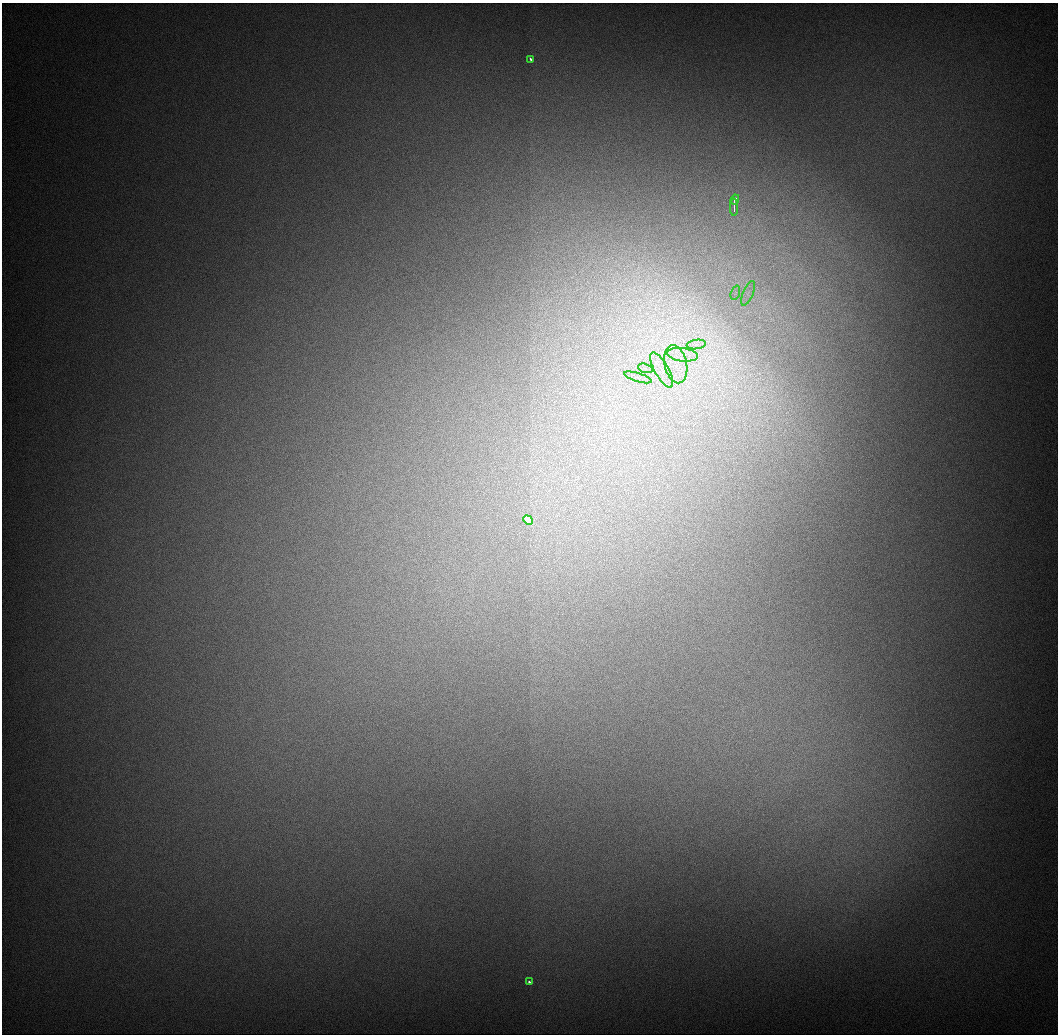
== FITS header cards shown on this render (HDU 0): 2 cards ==
NAXIS1  =                 1056 / Length of Axis 1 (Serial)
NAXIS2  =                 1032 / Length of Axis 2 (Parallel)

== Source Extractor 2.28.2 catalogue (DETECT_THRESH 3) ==
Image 1056 x 1032 px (HDU 0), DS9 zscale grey, 1 PNG px = 1 image px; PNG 1060 x 1036 px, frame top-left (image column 1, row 1032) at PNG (2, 3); each listed source drawn as its Kron ellipse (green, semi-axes under 4 px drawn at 4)
Background 549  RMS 5.9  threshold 17.8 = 3 sigma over >= 5 px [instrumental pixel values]
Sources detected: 13; all 13 listed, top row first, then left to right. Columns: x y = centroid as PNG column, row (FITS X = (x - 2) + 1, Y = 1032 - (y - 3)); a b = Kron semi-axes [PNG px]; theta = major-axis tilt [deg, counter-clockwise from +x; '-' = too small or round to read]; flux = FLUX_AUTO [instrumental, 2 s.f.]
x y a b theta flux
531 59 4 3 - 930
735 200 5 3 - 6600
734 207 8 2 89 4000
735 293 7 4 71 1100
748 293 13 5 66 2700
696 344 9 4 8 1900
683 355 15 6 -8 4200
676 364 19 11 -78 8700
645 368 7 4 -18 1100
662 370 20 7 -61 5600
638 377 14 2 -17 1200
528 520 5 4 - 22000
529 982 3 3 - 1100